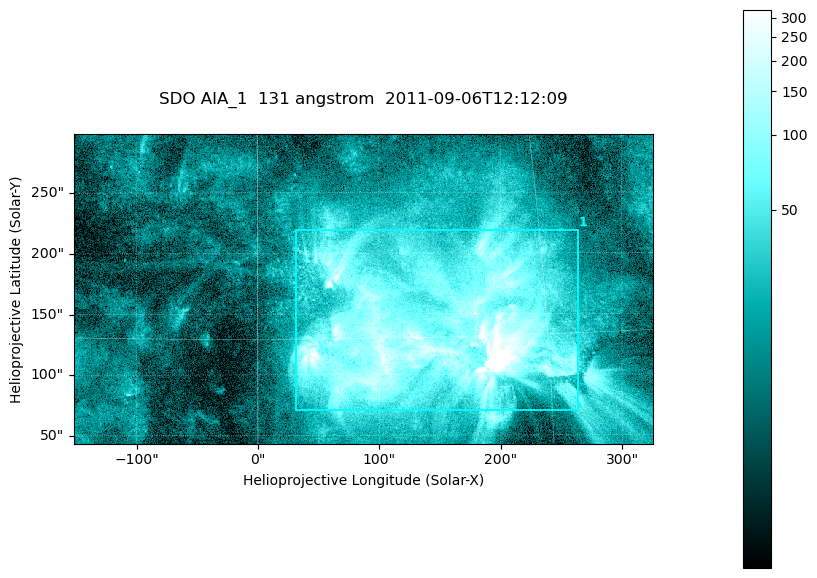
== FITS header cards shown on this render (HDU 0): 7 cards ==
TELESCOP= 'SDO     '           /
INSTRUME= 'AIA_1   '           /
WAVELNTH=                  131 /
WAVEUNIT= 'angstrom'           /
DATE-OBS= '2011-09-06T12:12:09.62' /
CTYPE1  = 'HPLN-TAN'           /
CTYPE2  = 'HPLT-TAN'           /

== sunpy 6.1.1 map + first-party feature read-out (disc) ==
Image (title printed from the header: SDO AIA_1  131 angstrom  2011-09-06T12:12:09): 794 x 424 px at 0.601 arcsec/px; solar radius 952 arcsec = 1585 px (partial field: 4.3% of the solar disc is inside the frame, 100% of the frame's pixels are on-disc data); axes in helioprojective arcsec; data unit not stated in the header (colour bar unlabelled)
Pointing: header CRPIX1/2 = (2043.22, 2045.61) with CRVAL1/2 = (0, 0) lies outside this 794 x 424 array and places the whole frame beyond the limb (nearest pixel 1.29 R_sun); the SolarSoft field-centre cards XCEN/YCEN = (86.89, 170.5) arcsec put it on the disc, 1665 arcsec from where CRPIX/CRVAL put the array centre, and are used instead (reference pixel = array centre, CRVAL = XCEN/YCEN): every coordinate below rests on XCEN/YCEN
Orientation: roll -0.139 deg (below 1 deg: not rotated)
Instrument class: DISC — disc imager (sunpy class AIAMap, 131 A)
Bright regions (active regions / flare kernels): reference = the on-disc median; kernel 7 px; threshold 5 sigma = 66.3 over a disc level ~16.1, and >= 1.15x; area >= 336 px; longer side >= 5 px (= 3 arcsec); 1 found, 1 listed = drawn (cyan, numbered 1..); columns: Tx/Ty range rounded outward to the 2 arcsec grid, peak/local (2 s.f.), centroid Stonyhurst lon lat
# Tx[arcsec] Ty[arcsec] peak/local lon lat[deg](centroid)
1 30..264 70..220 47 +9 +15